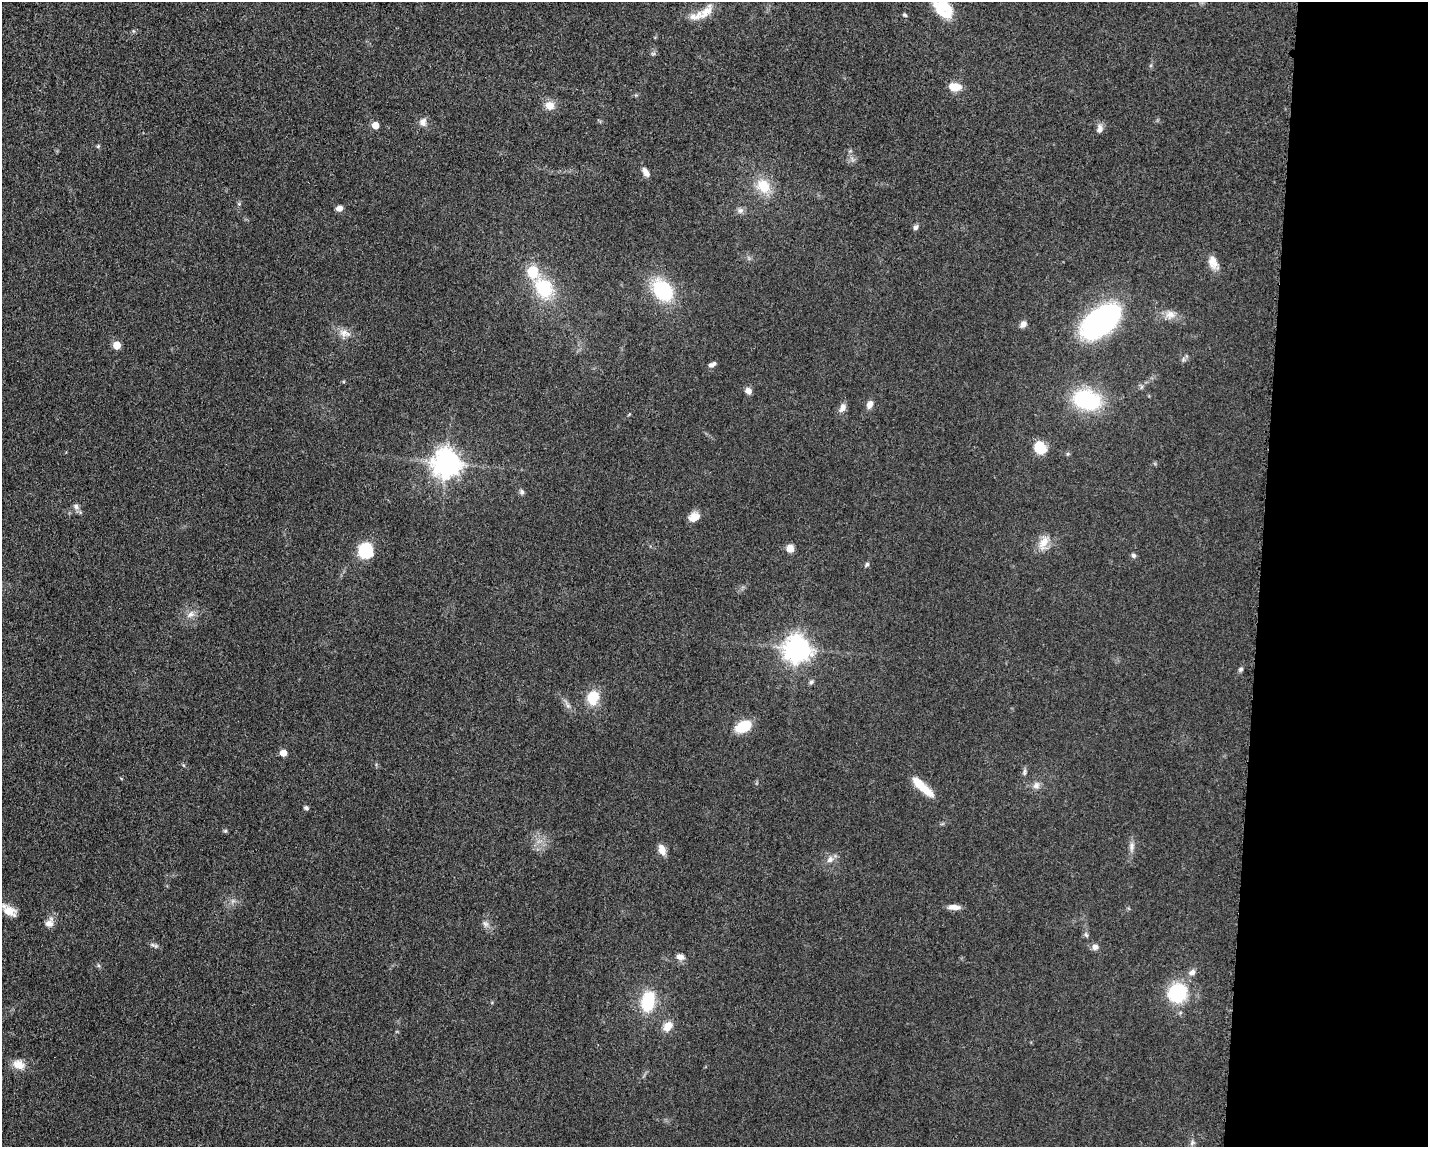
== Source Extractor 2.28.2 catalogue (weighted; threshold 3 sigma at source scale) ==
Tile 9 of 3 x 4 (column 3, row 3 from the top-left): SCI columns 3085-4510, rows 1160-2304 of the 4682 x 4609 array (HDU 1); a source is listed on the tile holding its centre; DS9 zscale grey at full resolution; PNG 1430 x 1149 px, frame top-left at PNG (2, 2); no overlay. Shown black and unused: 12% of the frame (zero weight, under 3 of 5 exposures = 4% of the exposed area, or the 3 px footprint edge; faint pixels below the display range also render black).
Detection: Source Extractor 2.28.2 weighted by HDU 2 'WHT'; one run over the whole footprint, this tile lists its part. Background 0.0609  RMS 0.0061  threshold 0.0274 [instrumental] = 3 sigma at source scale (4.5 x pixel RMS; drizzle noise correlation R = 1.50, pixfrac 1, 0.05/0.05 arcsec/px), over >= 5 px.
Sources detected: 68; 2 inside a brighter listed object's ellipse — not listed separately; the other 66 listed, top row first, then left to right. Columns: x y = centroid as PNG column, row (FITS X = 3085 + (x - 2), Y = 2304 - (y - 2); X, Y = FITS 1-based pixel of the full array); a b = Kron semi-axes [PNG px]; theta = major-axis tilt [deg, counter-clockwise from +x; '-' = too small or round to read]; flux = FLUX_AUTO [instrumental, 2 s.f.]
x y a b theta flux
943 7 23 15 -54 24
706 12 27 11 46 8.9
905 15 6 4 -27 0.85
955 87 14 9 -7 7.7
549 105 12 10 -23 5.7
423 122 10 8 78 3.4
375 125 5 5 - 8
1100 129 11 7 80 2.8
98 146 5 4 - 0.81
646 172 13 7 -57 3.4
763 186 18 15 -49 15
339 208 8 7 - 2.7
740 210 9 8 - 2.3
916 227 7 6 - 1.6
1213 262 17 11 -72 5.8
544 288 22 17 -57 30
663 290 21 15 -52 42
1170 314 13 11 4 5.1
1102 321 38 22 40 140
1023 324 9 7 43 2.5
344 333 17 9 -10 5.3
117 345 5 5 - 12
712 365 8 5 30 2.4
748 391 8 7 - 3.1
1087 400 28 19 -14 52
870 404 10 7 63 3.5
842 408 13 8 69 3.3
1040 448 14 12 -49 12
446 463 9 9 - 730
522 492 7 6 - 1.6
76 506 9 7 -73 2.2
694 517 13 10 35 5.6
1043 543 22 10 66 7.2
790 548 8 7 - 4.6
365 551 12 11 - 34
1133 555 6 6 - 1.5
867 564 6 5 - 1.1
191 614 11 8 30 3.5
797 649 9 9 - 550
1241 669 6 5 - 1.2
811 682 6 6 - 1.2
593 698 16 12 80 15
568 706 7 4 -18 1.3
743 726 16 10 26 18
283 753 5 5 - 7.7
1024 772 9 5 77 1.5
1036 786 9 8 - 3.2
922 787 30 8 -43 15
306 808 6 5 - 1.4
225 831 5 5 - 0.85
1132 846 13 7 85 3
662 850 11 7 -71 5.8
830 859 10 8 47 3.3
954 907 15 6 0 4
9 911 19 12 -30 8.6
49 923 14 10 61 4.4
485 924 10 7 -38 2.4
1086 935 7 4 -45 1.1
1095 947 8 8 - 2.5
680 957 10 7 -19 3.5
1192 972 9 7 35 2.8
1177 993 17 16 - 42
648 1001 23 13 79 27
668 1026 12 9 51 6.6
19 1064 16 12 -22 6.6
1192 1143 8 5 66 1.5
Isophote crosses this tile's border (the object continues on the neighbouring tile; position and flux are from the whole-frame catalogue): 1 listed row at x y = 943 7